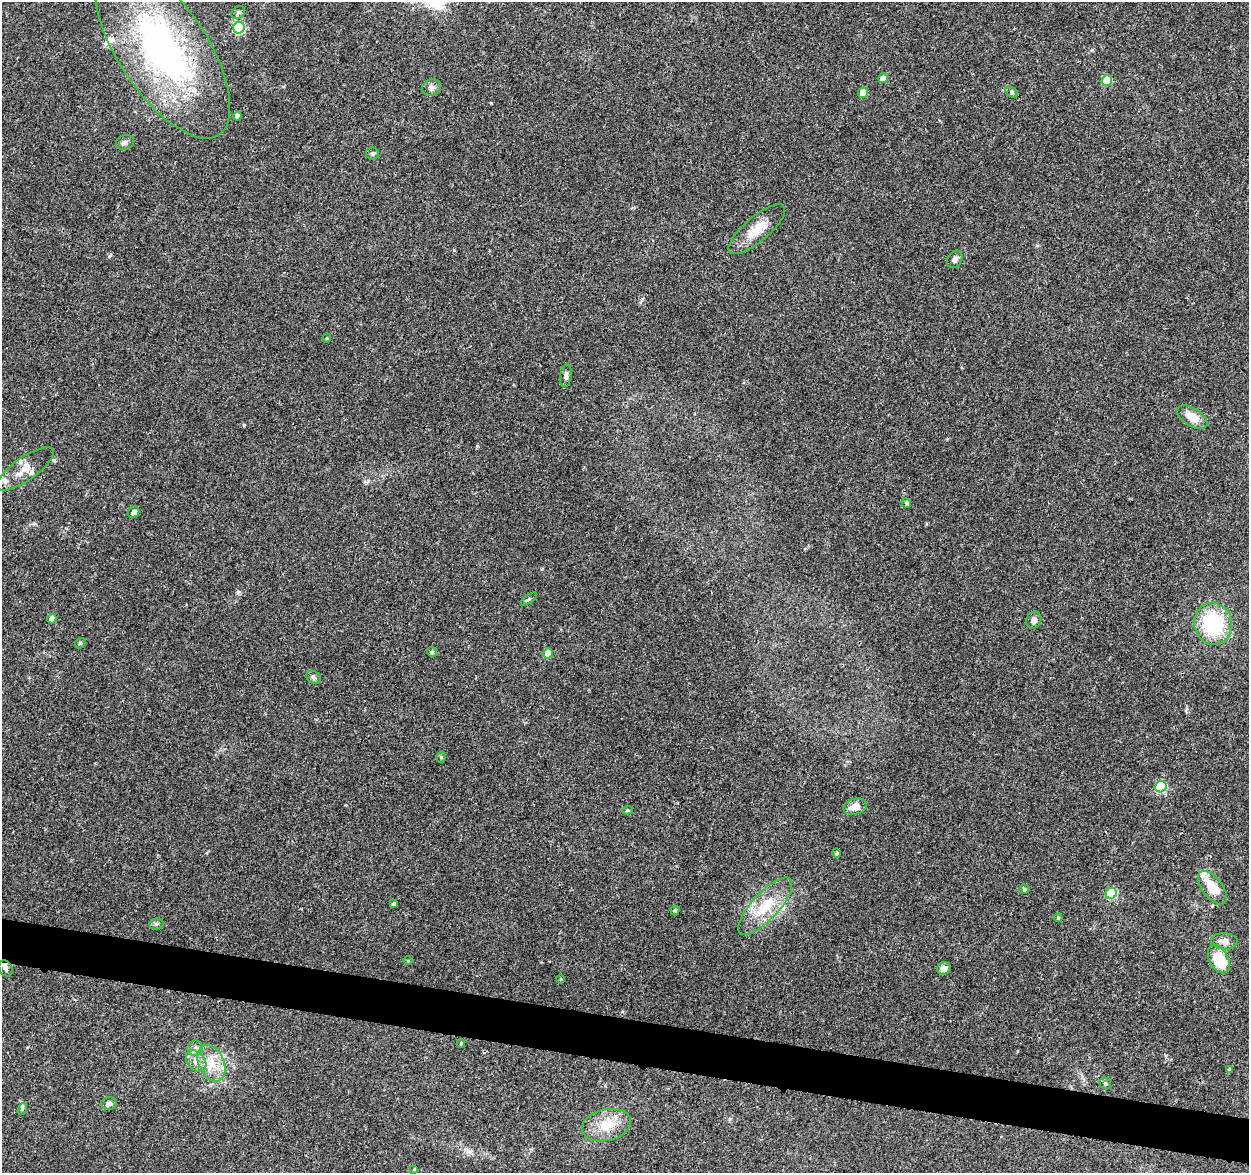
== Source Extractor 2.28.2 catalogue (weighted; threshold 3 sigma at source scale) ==
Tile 6 of 4 x 4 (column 2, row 2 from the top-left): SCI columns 1265-2511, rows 2582-3752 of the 5014 x 5210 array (HDU 1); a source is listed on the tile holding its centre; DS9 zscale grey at full resolution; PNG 1251 x 1175 px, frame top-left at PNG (2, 2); each listed source drawn as its Kron ellipse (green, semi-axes under 4 px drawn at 4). Shown black and unused: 4% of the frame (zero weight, under 3 of 4 exposures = <1% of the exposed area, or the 3 px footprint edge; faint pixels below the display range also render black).
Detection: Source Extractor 2.28.2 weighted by HDU 2 'WHT'; one run over the whole footprint, this tile lists its part. Background 0.0369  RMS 0.0034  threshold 0.0152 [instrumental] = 3 sigma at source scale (4.5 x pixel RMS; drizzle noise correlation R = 1.50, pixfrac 1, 0.0396/0.0396 arcsec/px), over >= 5 px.
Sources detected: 60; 4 inside a brighter listed object's ellipse — not listed separately; the other 56 listed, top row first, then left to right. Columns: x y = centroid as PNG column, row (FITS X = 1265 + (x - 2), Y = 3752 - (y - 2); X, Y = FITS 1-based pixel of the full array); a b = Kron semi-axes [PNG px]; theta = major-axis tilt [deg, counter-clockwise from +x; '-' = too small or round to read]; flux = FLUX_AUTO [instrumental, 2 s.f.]
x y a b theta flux
238 13 7 5 38 0.67
239 28 6 5 - 31
163 49 102 44 -57 100
883 78 5 4 - 2.4
1107 81 5 5 - 10
431 87 9 8 - 1.3
1012 92 7 5 -29 0.66
863 93 5 4 - 4.5
237 116 4 4 - 2
125 142 9 7 18 1
373 153 6 6 - 0.68
757 229 35 12 40 6.8
955 259 9 7 56 1.3
327 338 4 4 - 0.33
566 376 11 5 82 1.1
1192 417 17 9 -31 4.9
25 469 34 11 35 5.2
906 503 5 4 - 0.47
134 512 6 5 - 1.5
529 599 9 3 35 0.49
52 619 5 4 - 2.3
1034 620 9 7 65 1.6
1213 624 21 19 -79 25
80 643 6 4 43 0.5
432 652 5 4 - 0.68
548 653 5 5 - 6
313 677 8 6 -32 0.78
441 757 5 5 - 0.48
1161 787 6 5 - 26
855 807 12 8 15 3.3
627 810 5 4 - 0.43
837 853 4 4 - 0.59
1212 888 19 10 -52 7.6
1024 889 5 4 - 0.53
1111 893 5 5 - 16
394 904 4 3 - 0.65
765 906 37 13 47 11
675 911 5 4 - 0.43
1058 918 4 3 - 0.41
156 924 7 5 13 0.74
1224 941 13 8 -5 2.3
1219 959 15 9 -63 14
408 961 5 3 - 0.27
6 968 8 6 -61 1.3
944 968 7 6 - 2
560 979 5 3 - 0.27
461 1043 4 3 - 0.35
195 1048 7 7 - 1.2
196 1061 12 8 -51 2.5
211 1063 19 12 -66 6.1
1230 1070 4 4 - 0.55
1105 1083 6 5 - 0.67
109 1104 8 6 3 1.2
22 1109 6 4 72 0.46
606 1125 25 15 13 8
414 1169 4 3 - 0.25
Overlapping masked pixels (flux is a lower limit): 1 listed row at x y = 163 49
Unlisted compact peaks at least as high as the median listed source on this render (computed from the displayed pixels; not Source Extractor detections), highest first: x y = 238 592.